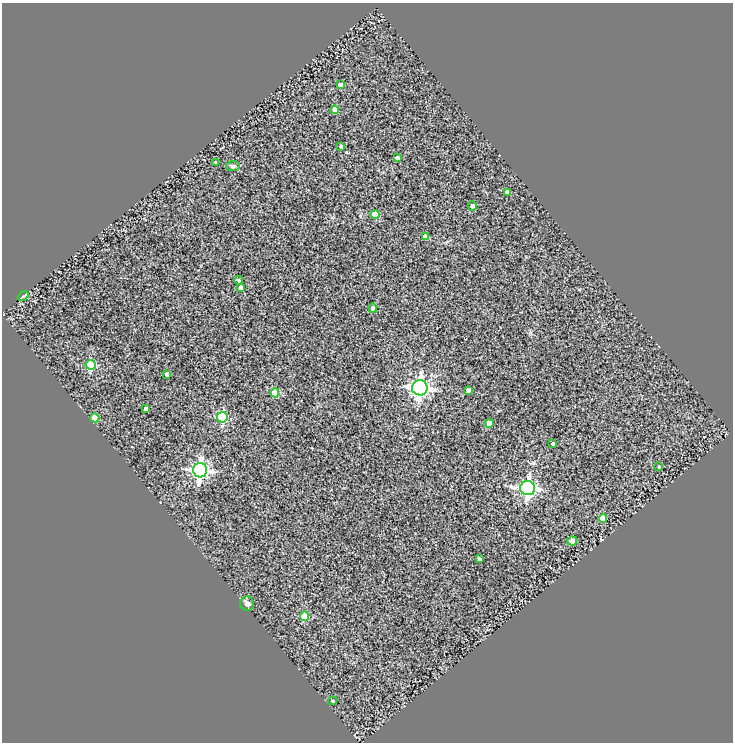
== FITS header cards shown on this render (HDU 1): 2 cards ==
NAXIS1  =                  731
NAXIS2  =                  740

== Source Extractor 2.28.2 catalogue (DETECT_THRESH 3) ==
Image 731 x 740 px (HDU 1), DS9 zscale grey, 1 PNG px = 1 image px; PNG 735 x 744 px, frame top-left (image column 1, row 740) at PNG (2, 3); each listed source drawn as its Kron ellipse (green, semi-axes under 4 px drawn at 4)
Background 1.78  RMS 0.73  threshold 2.18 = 3 sigma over >= 5 px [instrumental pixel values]
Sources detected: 33; all 33 listed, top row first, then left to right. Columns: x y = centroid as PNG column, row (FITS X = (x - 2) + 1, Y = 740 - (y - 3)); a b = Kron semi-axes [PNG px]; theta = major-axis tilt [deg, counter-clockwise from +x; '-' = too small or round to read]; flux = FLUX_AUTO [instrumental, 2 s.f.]
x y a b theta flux
340 85 4 4 - 250
335 110 4 4 - 440
341 146 4 3 - 130
397 158 4 3 - 150
216 162 3 3 - 62
233 166 7 5 1 94
508 192 4 4 - 300
472 206 5 4 - 120
375 214 4 4 - 1000
425 236 4 4 - 300
239 281 4 4 - 64
241 288 4 3 - 250
23 296 6 4 38 150
373 308 4 4 - 140
91 365 5 5 - 2200
167 374 3 3 - 88
420 388 8 7 - 21000
468 390 4 4 - 190
275 393 4 4 - 870
146 409 4 4 - 190
222 417 5 5 - 3800
95 418 4 4 - 940
489 423 4 4 - 390
553 444 3 3 - 110
659 466 3 3 - 52
200 470 7 7 - 14000
528 488 7 7 - 12000
603 518 4 4 - 870
572 541 5 4 - 590
480 559 3 3 - 110
247 604 7 7 - 220
305 616 5 4 - 1600
333 701 4 4 - 56